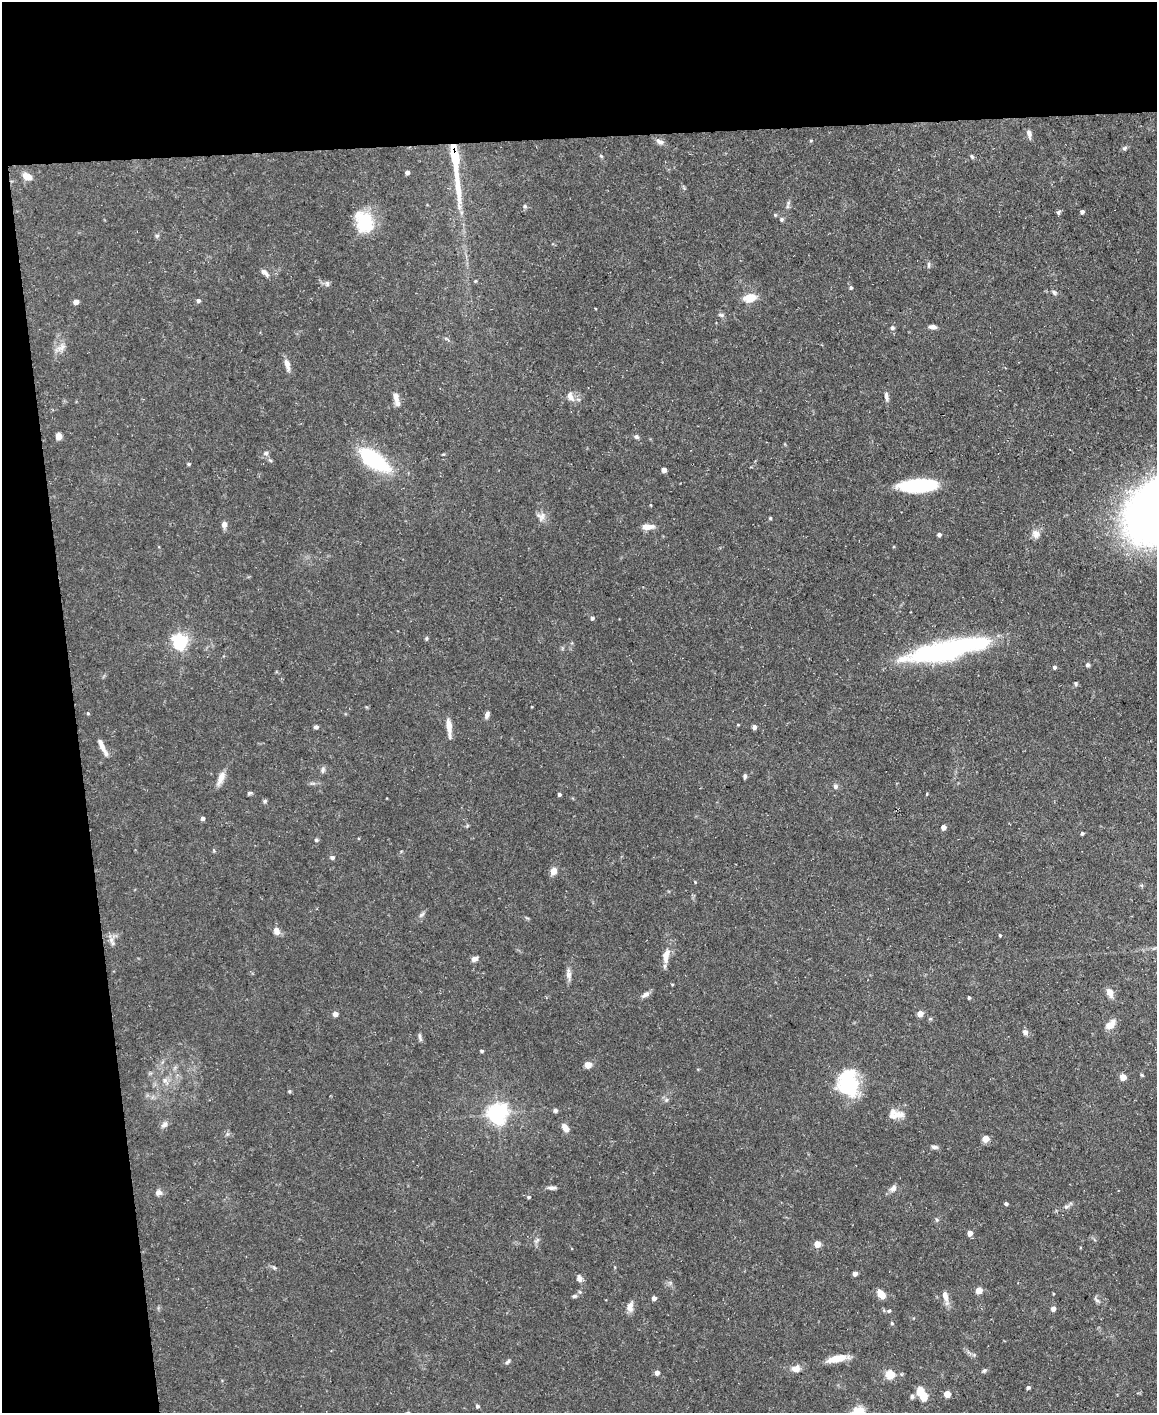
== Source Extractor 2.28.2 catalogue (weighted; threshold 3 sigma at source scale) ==
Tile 1 of 4 x 3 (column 1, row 1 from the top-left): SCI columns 1-1155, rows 2947-4357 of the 4620 x 4591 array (HDU 1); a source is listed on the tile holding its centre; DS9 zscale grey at full resolution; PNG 1159 x 1415 px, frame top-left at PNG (2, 2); no overlay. Shown black and unused: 16% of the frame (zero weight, under 3 of 5 exposures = <1% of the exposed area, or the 3 px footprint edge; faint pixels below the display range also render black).
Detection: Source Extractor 2.28.2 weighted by HDU 2 'WHT'; one run over the whole footprint, this tile lists its part. Background 0.0587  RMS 0.004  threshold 0.0182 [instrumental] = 3 sigma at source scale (4.5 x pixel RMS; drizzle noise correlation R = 1.50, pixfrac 1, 0.05/0.05 arcsec/px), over >= 5 px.
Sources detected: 137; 2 inside a brighter object's white glare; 1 long thin detection or spike segment (spike, bleed or trail) — not listed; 1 inside a brighter listed object's ellipse — not listed separately; the other 133 listed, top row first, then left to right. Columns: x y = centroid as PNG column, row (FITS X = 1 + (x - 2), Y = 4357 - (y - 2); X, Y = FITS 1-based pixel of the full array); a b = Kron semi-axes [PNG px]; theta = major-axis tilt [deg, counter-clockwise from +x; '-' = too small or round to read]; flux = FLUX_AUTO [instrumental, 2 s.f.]
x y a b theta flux
1029 134 11 5 -77 1.5
811 141 5 3 - 0.37
660 142 11 6 -26 1.8
1125 148 7 5 27 0.82
601 156 6 4 -45 0.48
972 156 7 4 -51 0.67
407 172 4 4 - 1.7
27 176 10 7 -25 3.7
525 206 6 5 - 0.73
1058 212 6 5 - 0.75
1082 212 4 4 - 1
781 219 5 5 - 0.7
364 222 28 20 -69 16
157 236 6 5 - 0.68
929 265 9 3 89 0.75
265 273 12 6 -43 1.6
851 288 5 4 - 0.6
1054 292 7 5 -48 0.84
750 298 13 9 12 6.2
198 301 5 4 - 0.99
76 302 4 4 - 3.1
721 315 9 5 -14 0.83
933 327 9 5 -4 1.5
892 328 5 5 - 0.98
61 347 15 8 36 2.6
287 364 15 6 -76 2.8
396 397 14 7 -82 2.4
570 397 12 8 -64 2.6
886 397 12 5 -82 1.4
58 436 6 5 - 2.5
636 437 7 5 -18 0.91
266 453 7 6 - 1
373 459 37 16 -35 31
188 464 5 4 - 0.52
664 470 4 4 - 3.3
918 486 32 11 3 35
541 517 13 12 - 2.5
770 518 3 3 - 0.53
224 524 7 6 - 1.9
648 527 15 6 0 3.4
1036 534 12 11 - 2.6
939 535 4 4 - 1.2
592 618 5 4 - 0.97
426 639 5 4 - 0.54
180 641 6 6 - 97
945 650 78 17 12 79
1088 665 5 5 - 0.82
1054 667 4 4 - 0.96
1076 684 5 4 - 0.62
88 713 4 4 - 0.44
487 715 9 5 71 1.4
738 725 5 3 - 0.32
449 726 18 6 -83 4
316 727 5 4 - 0.99
754 727 4 4 - 1.8
102 745 20 6 -65 3.2
323 770 9 5 83 1
745 776 6 4 89 0.82
221 778 19 7 67 3.4
835 786 7 6 - 1
249 793 6 5 - 0.69
559 794 3 3 - 0.83
927 794 4 3 - 0.36
265 801 6 5 - 0.72
202 818 5 4 - 1.2
943 827 4 4 - 2.6
1082 833 4 4 - 0.71
316 840 5 4 - 0.59
332 858 6 5 - 0.92
553 871 7 6 - 3.3
695 882 3 3 - 0.31
421 915 10 4 44 1
276 931 9 7 -68 2.4
1000 935 4 3 - 0.42
111 940 10 6 -82 1.8
666 956 20 9 80 4.2
474 959 7 5 19 1.9
569 975 13 7 -83 2
1110 992 9 6 -67 3.3
645 994 11 6 31 1.7
969 998 3 3 - 0.65
920 1013 5 4 - 4
335 1014 4 4 - 2.9
1110 1025 12 7 43 4.2
1025 1032 6 6 - 1.6
420 1039 10 5 -63 0.96
482 1051 4 3 - 0.62
588 1065 7 6 - 3.2
1123 1077 4 4 - 5.6
165 1080 7 7 - 1.4
848 1082 30 22 -82 26
289 1091 5 3 - 0.45
666 1100 6 4 46 0.69
555 1110 6 5 - 0.94
497 1113 7 7 - 250
895 1115 21 11 2 4.6
164 1125 10 6 39 1.5
565 1128 9 6 -58 3.4
985 1139 5 4 - 8.6
935 1147 9 5 -7 1.1
552 1188 11 5 -1 1.3
893 1188 10 7 51 1.7
158 1192 8 6 -3 1.8
529 1197 5 4 - 0.63
1006 1203 4 3 - 1
1066 1207 7 5 17 0.96
970 1233 4 4 - 3.2
537 1240 8 4 53 0.89
817 1244 5 4 - 6.5
274 1268 6 4 -3 0.66
855 1273 4 4 - 2.2
579 1278 9 6 -75 1.5
979 1290 5 4 - 6.1
881 1294 11 7 -52 3.4
574 1296 6 5 - 0.78
945 1297 19 6 -74 2.9
654 1298 4 4 - 1.9
1096 1300 10 4 -42 0.97
630 1307 13 8 82 2.7
1053 1309 4 4 - 2.3
889 1311 5 4 - 0.74
892 1323 5 4 - 0.53
837 1359 20 7 14 6.6
507 1362 9 4 44 0.76
796 1369 9 7 7 3.1
984 1371 7 5 33 0.88
657 1373 5 4 - 2.2
890 1374 5 5 - 20
1028 1387 4 4 - 0.85
920 1390 8 6 85 5.1
947 1394 5 4 - 6
912 1396 7 5 76 0.84
477 1406 4 4 - 0.9